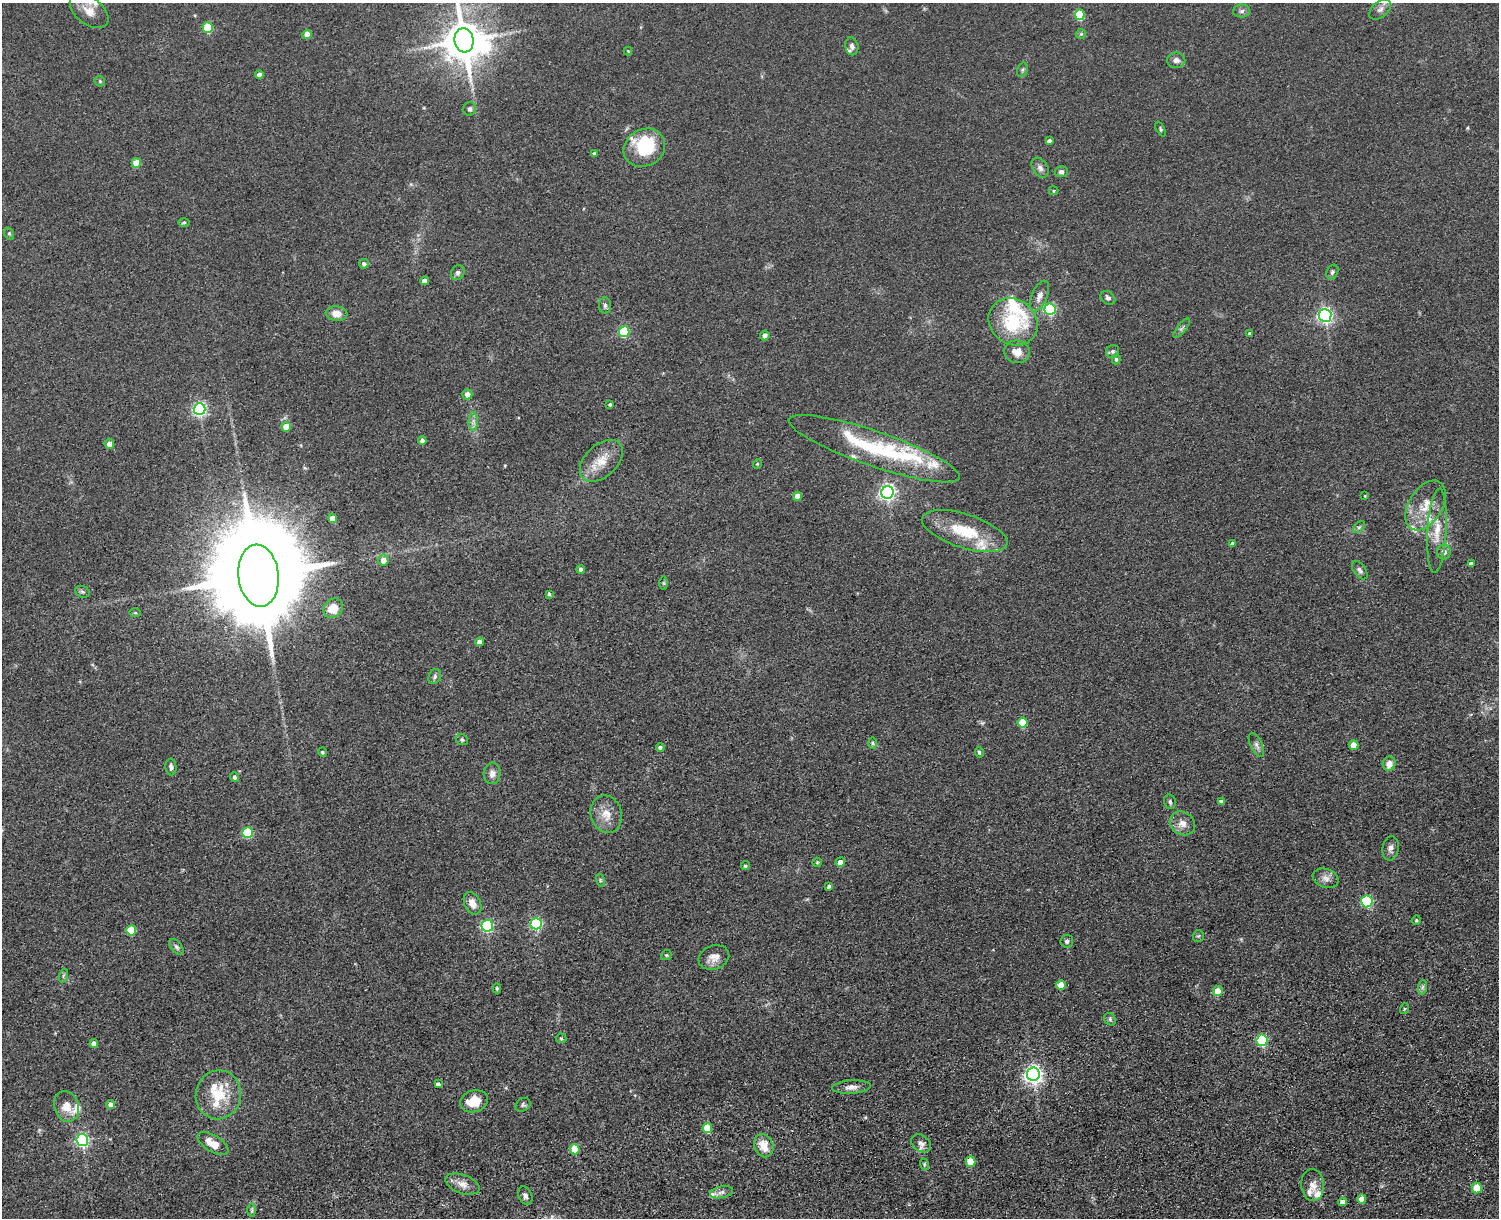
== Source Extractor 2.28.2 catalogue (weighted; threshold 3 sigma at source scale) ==
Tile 5 of 3 x 4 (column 2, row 2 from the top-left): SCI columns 1770-3266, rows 2595-3810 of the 5149 x 5188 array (HDU 1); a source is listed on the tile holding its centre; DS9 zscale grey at full resolution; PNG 1501 x 1220 px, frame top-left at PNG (2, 3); each listed source drawn as its Kron ellipse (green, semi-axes under 4 px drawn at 4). Shown black and unused: <1% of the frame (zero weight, under 3 of 5 exposures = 11% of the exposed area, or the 3 px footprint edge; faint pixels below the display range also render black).
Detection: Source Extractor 2.28.2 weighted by HDU 2 'WHT'; one run over the whole footprint, this tile lists its part. Background 0.0747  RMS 0.0081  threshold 0.0365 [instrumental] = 3 sigma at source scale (4.5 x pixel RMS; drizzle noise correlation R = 1.50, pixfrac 1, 0.05/0.05 arcsec/px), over >= 5 px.
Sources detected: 162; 1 too faint to see at this stretch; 1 inside a brighter object's white glare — neither listed nor drawn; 16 inside a brighter listed object's ellipse — not listed separately; the other 144 listed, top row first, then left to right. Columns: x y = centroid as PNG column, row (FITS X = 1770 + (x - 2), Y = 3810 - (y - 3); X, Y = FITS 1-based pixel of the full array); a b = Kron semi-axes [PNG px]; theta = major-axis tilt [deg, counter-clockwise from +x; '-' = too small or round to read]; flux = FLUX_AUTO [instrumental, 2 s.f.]
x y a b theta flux
1380 9 12 8 39 4.2
89 11 22 13 -38 12
1242 11 8 6 2 2.2
1080 15 5 5 - 35
208 28 5 5 - 36
307 34 4 4 - 7.1
1081 34 5 5 - 1
464 40 12 9 -85 2700
852 46 9 6 -78 2.8
628 51 4 4 - 0.64
1176 60 9 7 -1 3.4
1022 70 7 5 72 1.5
259 75 4 4 - 3.9
100 81 6 5 - 1
470 109 7 6 - 1.9
1160 129 8 4 -65 1.1
1049 141 4 4 - 2.7
644 148 21 18 30 37
594 154 3 3 - 1.5
136 163 5 4 - 16
1040 168 11 7 -58 3.2
1061 172 7 5 -1 2.3
1054 191 5 4 - 0.87
184 222 6 4 1 1.1
9 234 6 4 -68 1.1
364 264 5 4 - 2
1332 272 8 5 63 1.8
458 273 7 6 - 2.2
425 281 4 4 - 6.7
1039 296 16 7 67 5
1108 298 8 6 -38 2.1
605 305 8 6 -89 1.9
1050 309 6 5 - 88
336 313 11 7 -6 7.3
1325 315 6 6 - 210
1013 322 26 22 -37 46
1182 328 12 4 51 2
624 332 5 5 - 55
1249 333 4 3 - 1.1
765 335 5 4 - 4.2
1113 351 7 6 - 1.9
1017 352 13 11 -7 8.4
1116 359 5 4 - 1.5
467 394 5 5 - 5.1
610 404 4 3 - 1.3
200 409 6 6 - 170
473 421 9 4 -90 2.6
286 427 5 4 - 12
422 441 4 4 - 2.8
109 444 5 4 - 5.6
874 449 90 17 -19 82
601 461 25 16 43 16
757 464 5 3 - 0.62
887 492 6 6 - 270
797 496 4 4 - 7.1
1365 496 4 3 - 0.59
1426 505 27 16 59 17
332 518 4 4 - 8.7
1359 527 7 4 44 1.4
965 531 44 17 -18 36
1437 531 42 9 87 16
1232 544 4 4 - 2.3
1444 552 7 7 - 4.2
383 560 5 5 - 6.8
1471 564 4 4 - 3
581 569 4 4 - 1.9
1360 570 10 6 -55 2.5
259 576 31 20 -84 22000
664 583 7 4 -89 0.95
82 592 7 5 -20 1.6
549 594 4 4 - 1.1
333 608 10 8 42 12
135 613 5 3 - 0.76
480 642 4 4 - 4.7
435 676 8 6 62 2.1
1022 723 5 5 - 22
462 740 6 5 - 1.6
873 743 6 4 -89 1.1
1256 745 13 6 -64 3.1
1353 745 5 5 - 6.6
660 747 4 4 - 2
322 752 4 4 - 1.6
979 752 5 4 - 1.6
1389 764 7 6 - 6
171 767 8 5 -85 2.2
492 773 10 8 85 4.7
235 777 5 4 - 2.2
1221 801 4 4 - 1.9
1170 802 7 6 - 2
606 814 19 15 -72 12
1182 823 13 11 -32 6.4
248 833 5 5 - 46
1390 848 12 8 82 3.7
817 862 5 4 - 0.96
840 862 5 4 - 5.7
745 866 4 4 - 1.4
1326 878 13 9 -21 4.5
600 880 6 4 -73 1.3
829 886 4 3 - 1.7
1367 901 6 5 - 80
472 903 12 8 -63 6.9
1416 920 5 4 - 0.85
536 924 6 5 - 92
487 926 6 6 - 97
131 930 5 5 - 22
1198 936 6 5 - 1.2
1067 941 6 6 - 1.9
176 947 9 5 -52 2
666 955 5 4 - 0.98
714 957 16 12 19 7.1
63 976 7 4 72 1.3
1061 985 5 4 - 14
1423 987 7 4 88 1.7
497 988 5 4 - 1.2
1218 991 5 5 - 15
1404 1009 5 3 - 0.77
1110 1019 7 5 -50 1.5
561 1038 5 5 - 0.9
1262 1040 6 5 - 68
94 1044 4 4 - 5.4
1033 1074 6 6 - 320
438 1084 4 4 - 2.3
851 1087 19 6 4 4.9
218 1095 24 22 77 27
474 1101 14 11 18 16
111 1104 4 4 - 4.4
523 1105 8 6 32 1.6
66 1106 15 12 -71 10
707 1128 5 5 - 24
82 1140 6 6 - 140
921 1143 11 8 -36 4
213 1144 17 8 -31 12
764 1146 12 9 -67 11
575 1149 5 5 - 23
970 1162 5 5 - 19
924 1164 6 4 -73 0.95
462 1184 18 9 -20 6.9
1313 1185 16 11 -86 7.3
1477 1188 5 5 - 17
721 1192 12 6 13 3.1
525 1196 9 6 -64 2.8
1362 1199 5 4 - 6.9
1343 1202 4 4 - 4.5
252 1210 7 4 -90 1.5
Isophote crosses this tile's border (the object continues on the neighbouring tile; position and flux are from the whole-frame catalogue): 2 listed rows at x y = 89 11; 464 40